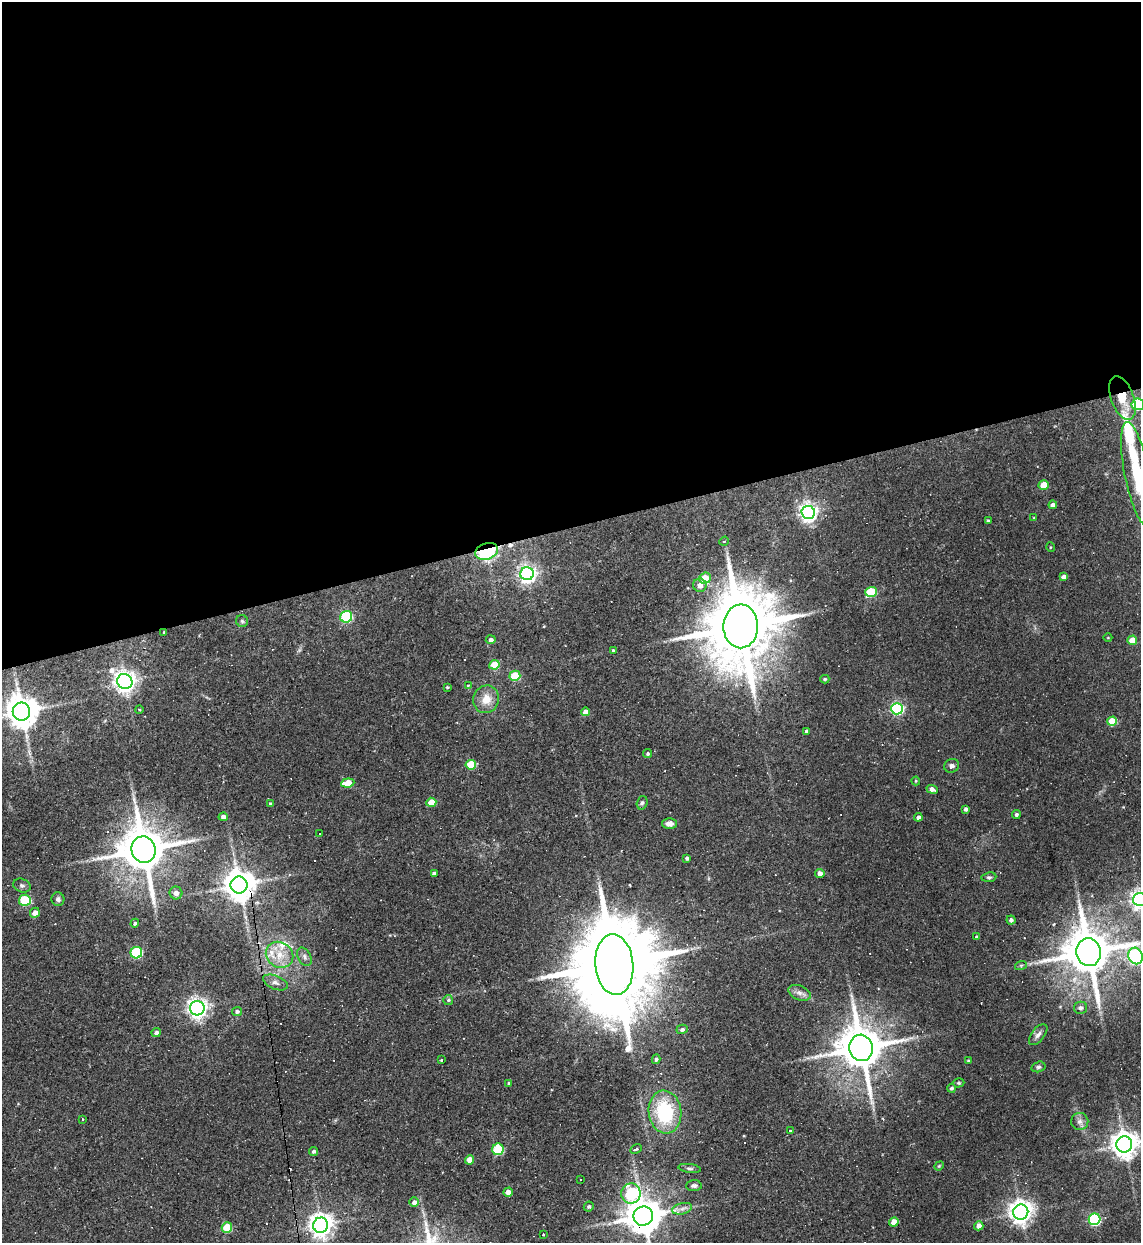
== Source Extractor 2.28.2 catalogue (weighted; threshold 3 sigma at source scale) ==
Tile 2 of 4 x 4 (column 2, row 1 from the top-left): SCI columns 1392-2530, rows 3723-4963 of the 4944 x 4963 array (HDU 1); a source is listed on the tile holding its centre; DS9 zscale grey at full resolution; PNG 1143 x 1245 px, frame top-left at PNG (2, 2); each listed source drawn as its Kron ellipse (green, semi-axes under 4 px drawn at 4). Shown black and unused: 42% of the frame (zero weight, under 2 of 3 exposures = <1% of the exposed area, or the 3 px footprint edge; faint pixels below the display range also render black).
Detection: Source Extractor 2.28.2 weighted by HDU 2 'WHT'; one run over the whole footprint, this tile lists its part. Background 0.0631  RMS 0.0059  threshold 0.0265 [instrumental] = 3 sigma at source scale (4.5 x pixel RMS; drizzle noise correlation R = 1.50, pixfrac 1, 0.05/0.05 arcsec/px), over >= 5 px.
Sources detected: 128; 7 cosmic-ray / hot-pixel residue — neither listed nor drawn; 4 inside a brighter listed object's ellipse — not listed separately; the other 117 listed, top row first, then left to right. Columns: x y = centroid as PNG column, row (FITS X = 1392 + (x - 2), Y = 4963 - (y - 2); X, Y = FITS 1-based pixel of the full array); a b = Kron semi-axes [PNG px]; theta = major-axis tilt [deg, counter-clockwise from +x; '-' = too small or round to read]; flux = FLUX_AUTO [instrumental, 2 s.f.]
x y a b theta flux
1122 398 23 11 -70 14
1138 404 6 6 - 41
1137 473 52 12 -79 38
1044 485 5 4 - 10
1053 505 4 4 - 2.5
808 512 6 6 - 270
1034 518 4 2 - 0.4
988 521 4 3 - 1.3
724 541 5 4 - 0.68
1050 547 5 3 - 0.46
487 551 12 8 21 81
527 574 6 6 - 250
1064 577 4 4 - 2.6
705 578 6 5 - 12
700 585 7 6 - 3.1
871 592 5 5 - 32
346 617 6 6 - 55
242 621 6 6 - 1.1
741 626 22 17 89 6600
164 632 3 3 - 0.67
1108 638 4 3 - 0.41
491 640 5 4 - 1.8
1132 640 5 4 - 7.2
613 650 4 3 - 1.3
494 665 5 5 - 14
515 676 5 5 - 21
825 679 4 4 - 0.83
125 681 8 7 - 420
468 686 3 3 - 0.93
447 687 4 4 - 0.67
486 699 14 13 - 8.8
139 709 4 3 - 0.43
897 709 6 5 - 100
21 711 9 8 - 1200
585 712 4 4 - 3.6
1112 721 5 4 - 14
807 732 4 3 - 1.7
648 754 4 4 - 0.98
471 765 5 5 - 20
952 766 8 6 26 1.8
916 781 4 4 - 0.54
348 783 7 4 7 11
932 789 6 4 -20 3.2
431 802 5 4 - 9.5
642 803 7 5 72 1.2
270 804 4 3 - 1.1
966 809 4 4 - 1.7
1016 814 4 4 - 1.5
223 817 4 4 - 2.4
918 817 4 4 - 1.6
670 823 7 5 1 3.9
319 834 3 3 - 0.86
143 850 13 12 - 2700
687 858 4 3 - 1.2
820 873 5 4 - 3.1
434 874 4 3 - 1.7
989 877 7 4 7 1.1
22 885 9 6 -20 1.7
239 885 8 8 - 1000
176 893 6 6 - 3.9
58 899 7 6 - 1.8
1140 899 7 6 - 280
25 900 6 5 - 36
35 913 5 5 - 4.2
1011 920 4 4 - 1.9
135 923 4 4 - 1.1
977 937 4 4 - 1
1089 952 14 12 -78 2800
136 953 6 5 - 43
280 955 14 12 -31 9.6
1135 956 8 7 - 140
304 957 10 6 -62 1.9
614 965 30 19 -85 12000
1021 965 6 4 19 0.76
275 982 13 6 -22 2.7
800 993 11 7 -22 2.9
448 1000 5 5 - 0.9
197 1008 7 7 - 290
1081 1008 7 6 - 2
237 1012 5 4 - 1.5
682 1029 5 4 - 1.3
156 1033 4 4 - 1.7
1038 1035 12 6 51 2.4
861 1048 13 11 -77 2600
656 1059 5 4 - 1.1
441 1060 3 3 - 1.5
968 1061 4 3 - 0.61
1038 1067 7 5 16 1.1
509 1083 4 3 - 0.83
959 1083 6 4 18 0.79
951 1088 4 4 - 1.3
665 1112 21 16 -82 37
82 1119 3 3 - 1.3
1080 1121 8 8 - 2.7
790 1130 3 3 - 12
1124 1144 8 8 - 690
498 1149 6 5 - 35
636 1149 6 4 26 1.5
314 1151 4 4 - 1.3
469 1160 5 4 - 7.2
939 1166 5 4 - 0.62
689 1168 11 4 -7 1.3
580 1179 2 2 - 0.47
694 1186 8 5 2 1.5
508 1192 5 4 - 3.4
631 1193 10 9 - 42
414 1202 5 4 - 2.2
589 1207 5 4 - 1.3
682 1209 10 5 14 2.4
1021 1212 8 7 - 460
643 1216 10 9 - 1600
1094 1219 6 5 - 70
894 1222 4 4 - 6.1
321 1225 7 7 - 480
979 1226 5 4 - 3.5
227 1228 5 5 - 19
543 1235 3 2 - 0.72
Overlapping masked pixels (flux is a lower limit): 7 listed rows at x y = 1122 398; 487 551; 164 632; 143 850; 239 885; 614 965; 643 1216
Isophote crosses this tile's border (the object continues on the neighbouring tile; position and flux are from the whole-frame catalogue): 7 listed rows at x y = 1138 404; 1137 473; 21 711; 1140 899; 1135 956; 1124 1144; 643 1216